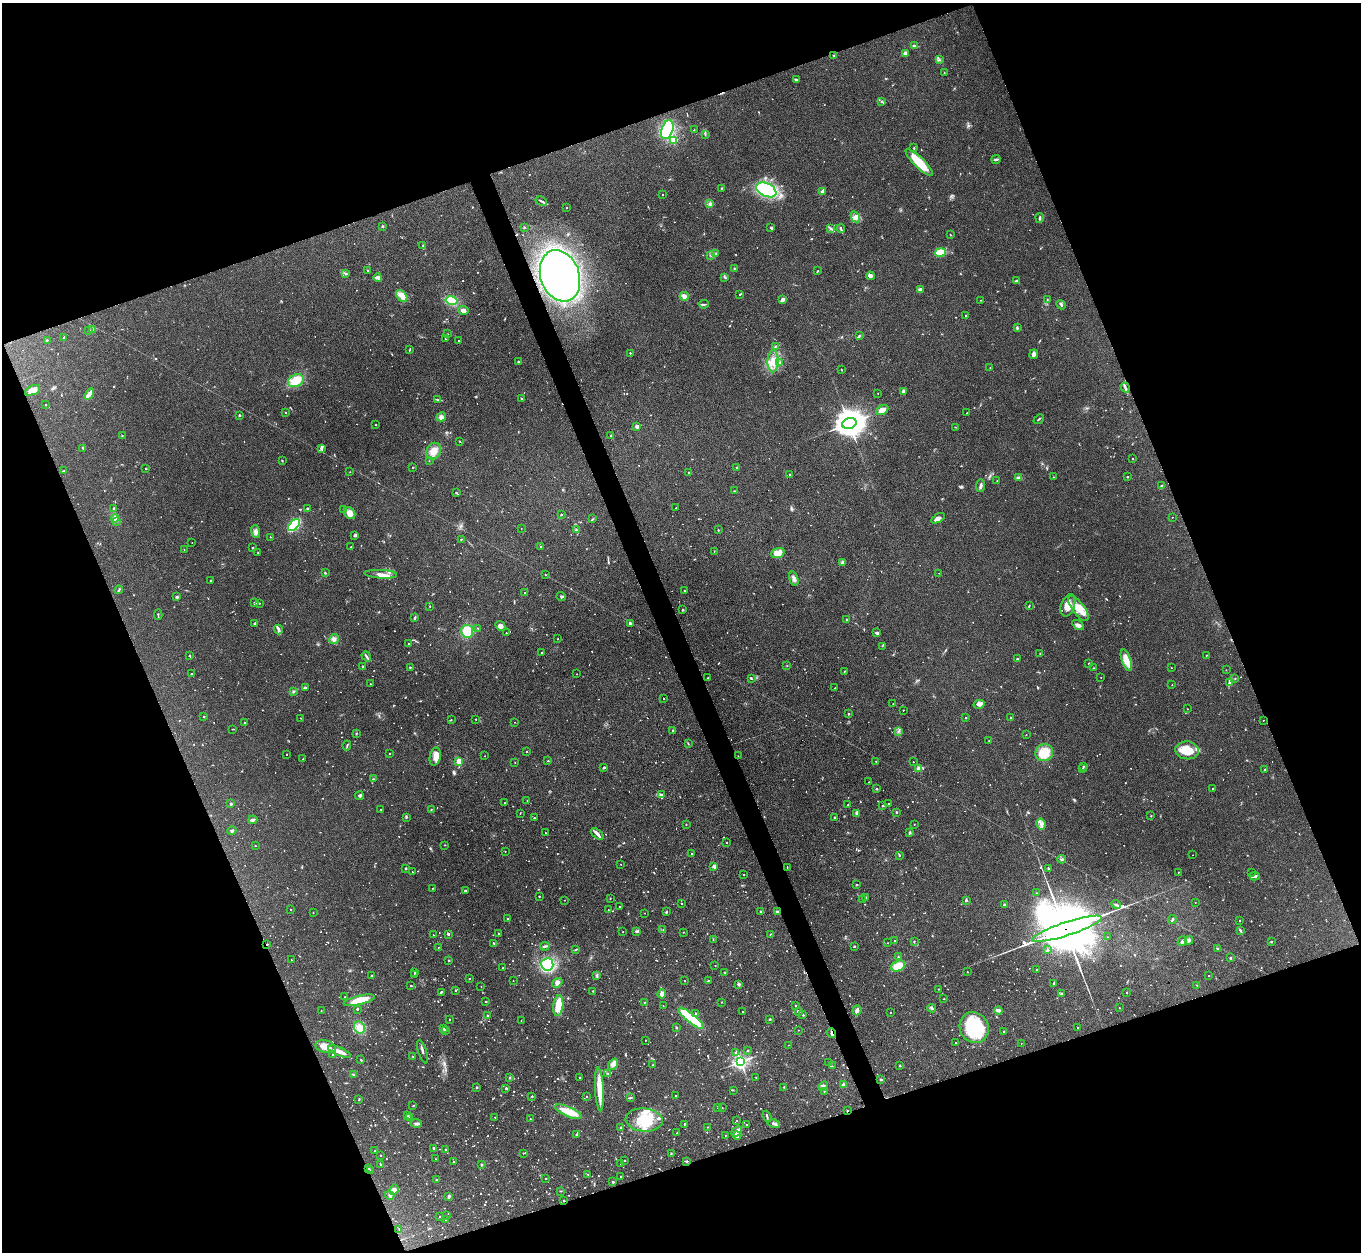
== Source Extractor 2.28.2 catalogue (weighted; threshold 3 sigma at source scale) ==
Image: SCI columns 38-5472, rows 310-5309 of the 5509 x 5488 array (HDU 1 of 3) = the unmasked area's bounding box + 8 px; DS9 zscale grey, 4 x 4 block average (1 PNG px = mean of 4 x 4 image px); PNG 1363 x 1254 px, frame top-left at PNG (2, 3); each listed source drawn as its Kron ellipse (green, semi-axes under 4 px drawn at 4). Shown black and unused: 41% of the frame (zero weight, under 3 of 4 exposures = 5% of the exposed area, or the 3 px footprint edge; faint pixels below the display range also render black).
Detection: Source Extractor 2.28.2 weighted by HDU 2 'WHT'. Background 0.33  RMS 0.0096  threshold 0.0431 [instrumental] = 3 sigma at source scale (4.5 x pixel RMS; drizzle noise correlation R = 1.50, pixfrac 1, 0.05/0.05 arcsec/px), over >= 5 px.
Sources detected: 1523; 27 too faint to see at this stretch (4 x 4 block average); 2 inside a brighter object's white glare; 12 cosmic-ray / hot-pixel residue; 2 long thin detections or spike segments (spike, bleed or trail) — neither listed nor drawn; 25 coinciding with a brighter row at this scale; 34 inside a brighter listed object's ellipse — not listed separately; of the other 1421, all 500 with FLUX_AUTO >= 2.7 (the completeness limit of this list) listed and drawn (921 fainter detections not listed), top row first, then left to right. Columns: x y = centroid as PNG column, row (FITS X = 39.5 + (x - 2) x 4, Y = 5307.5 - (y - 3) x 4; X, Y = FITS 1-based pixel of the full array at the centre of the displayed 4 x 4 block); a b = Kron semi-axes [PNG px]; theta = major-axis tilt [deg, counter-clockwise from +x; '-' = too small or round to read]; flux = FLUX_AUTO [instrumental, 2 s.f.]
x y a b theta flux
915 46 3 2 - 5.6
905 53 2 2 - 28
834 55 2 2 - 5.6
939 59 3 2 - 4.4
944 73 2 2 - 3.5
796 80 4 2 - 10
881 102 4 2 - 5.7
667 130 10 5 70 360
694 130 3 2 - 3.9
705 134 2 2 - 2.8
674 140 2 2 - 300
914 148 2 2 - 4.9
996 159 4 2 - 13
919 162 18 5 -45 160
722 188 2 2 - 3.8
766 190 11 6 -26 440
822 191 3 2 - 19
662 194 2 2 - 4
541 201 6 2 -29 11
710 204 3 2 - 7.4
566 207 2 2 - 5.3
855 217 6 4 -59 22
1040 218 4 2 - 10
382 226 2 2 - 28
524 227 2 2 - 3.3
771 228 4 2 - 5.7
831 229 2 2 - 4.2
841 229 4 2 - 6.7
950 235 2 2 - 3.4
423 246 4 2 - 6.7
940 252 5 4 - 110
716 254 3 2 - 3.4
710 255 3 2 - 3.5
734 268 2 2 - 4.5
368 270 2 2 - 7.9
818 270 3 2 - 3.8
346 274 3 2 - 6.4
560 276 26 19 -71 4300
870 276 4 3 - 17
725 277 4 2 - 5.6
378 278 4 4 - 16
1017 280 3 2 - 4.7
920 289 3 3 - 13
740 294 3 2 - 3.8
402 296 7 4 -50 36
684 296 4 3 - 32
782 300 4 2 - 28
981 300 2 2 - 3.8
1047 300 3 2 - 4
452 301 6 4 -12 170
704 304 5 2 - 7.8
1061 305 5 2 - 8.9
463 310 5 4 - 23
966 315 2 2 - 5.2
1017 328 3 2 - 7
92 329 2 2 - 100
89 330 2 2 - 8.3
447 334 2 2 - 2.8
859 336 2 2 - 4.3
64 338 3 2 - 3.6
445 339 2 2 - 3.9
47 340 2 2 - 3.1
459 341 2 2 - 3.4
775 347 2 2 - 4.7
409 350 4 2 - 3.9
630 353 2 2 - 8
1034 354 5 3 - 19
773 361 11 5 89 58
518 362 3 2 - 5
780 362 2 2 - 2.8
990 368 2 2 - 2.8
841 370 2 2 - 2.8
296 381 8 6 28 120
1125 387 5 2 - 12
32 390 8 4 24 45
903 391 3 2 - 18
878 393 2 2 - 4.5
89 394 6 2 55 44
522 399 3 2 - 4.5
437 400 2 2 - 2.7
46 405 2 2 - 4.9
882 410 6 4 30 48
285 412 2 2 - 3.9
967 413 2 2 - 4.2
239 415 2 2 - 10
441 417 5 3 - 15
1039 419 5 2 - 7.4
849 423 7 5 17 12000
376 425 2 2 - 3.1
637 426 2 2 - 82
955 427 2 2 - 2.8
122 435 2 2 - 3.2
611 435 3 2 - 4.7
459 441 2 2 - 3.8
83 448 4 2 - 7.2
322 448 3 3 - 11
433 451 9 7 58 47
1133 459 2 2 - 8.4
282 461 2 2 - 5.3
429 461 2 2 - 3.5
413 467 2 2 - 4.1
737 467 2 2 - 22
146 469 2 2 - 14
63 471 3 2 - 4.3
350 472 2 2 - 3.7
688 472 2 2 - 7.3
789 474 2 2 - 12
1019 477 4 2 - 8.2
1053 477 2 2 - 4.5
1127 477 2 2 - 15
997 481 2 2 - 3.8
981 486 6 3 84 15
1162 486 3 2 - 8.9
735 491 4 2 - 5.3
456 493 2 2 - 6.1
114 508 2 2 - 19
676 508 2 2 - 4.7
308 509 2 2 - 9.8
343 509 2 2 - 3.5
350 513 6 5 - 43
561 515 2 2 - 14
1172 517 2 2 - 3.1
115 518 4 3 - 26
938 518 7 3 31 16
592 519 4 2 - 4.4
117 521 2 2 - 3.6
294 525 7 4 47 310
521 528 2 2 - 2.8
576 530 3 2 - 4.9
718 530 3 2 - 3.9
256 532 7 4 -74 20
355 535 4 3 - 10
270 537 2 2 - 2.8
461 539 2 2 - 3.7
192 543 2 2 - 2.7
541 546 2 2 - 6.3
252 547 2 2 - 2.9
351 547 2 2 - 10
184 550 2 2 - 2.9
714 552 3 2 - 3
258 553 3 2 - 4.2
778 553 7 5 18 77
842 562 3 2 - 5.6
325 573 2 2 - 4.5
939 573 2 2 - 3.1
381 574 16 3 -3 38
545 575 2 2 - 4.4
794 579 7 3 -75 18
210 581 2 2 - 4
119 590 4 2 - 7.1
684 590 2 2 - 7.3
524 593 2 2 - 3.8
561 596 4 2 - 7.3
177 597 2 2 - 8.9
255 603 2 2 - 9.5
259 603 2 2 - 7.4
1029 605 2 2 - 2.7
1068 605 12 6 71 73
430 606 2 2 - 8.1
1078 608 15 6 -54 77
683 610 2 2 - 4.2
158 615 5 2 - 4.4
415 618 4 2 - 8.8
847 620 2 2 - 3.9
254 623 3 2 - 9.9
630 623 3 3 - 7.8
1078 625 6 3 -31 21
500 626 5 4 - 21
477 628 2 2 - 2.8
278 629 5 3 - 14
467 631 6 6 - 96
506 633 2 2 - 3.6
876 633 4 3 - 7.9
334 639 5 2 - 12
558 639 2 2 - 3.7
409 643 2 2 - 4.8
882 646 2 2 - 2.9
542 652 2 2 - 4.6
1040 654 2 2 - 3.4
1206 655 2 2 - 4.3
190 656 2 2 - 5
366 656 5 2 - 11
1017 659 2 2 - 16
1126 660 11 4 -71 64
1089 663 2 2 - 11
363 666 2 2 - 13
787 666 2 2 - 2.7
410 667 2 2 - 12
1094 668 3 2 - 3.9
1171 668 2 2 - 4.3
1226 670 2 2 - 2.8
845 671 2 2 - 2.8
192 674 2 2 - 4
577 674 2 2 - 2.9
1101 677 2 2 - 3
708 678 2 2 - 6
1235 678 2 2 - 3.8
751 679 3 2 - 3.9
1229 683 3 2 - 2.7
370 684 2 2 - 5
1172 685 2 2 - 3.4
305 687 2 2 - 4.2
835 688 2 2 - 3.9
294 691 4 2 - 6
663 699 2 2 - 6
893 704 2 2 - 3.4
979 704 5 3 - 22
1187 709 2 2 - 3.7
903 710 2 2 - 4.3
848 714 2 2 - 12
204 717 2 2 - 5.7
301 718 2 2 - 3.2
966 718 2 2 - 14
1011 718 2 2 - 9.3
476 719 2 2 - 6.2
451 720 3 2 - 3.5
1263 720 2 2 - 3.5
515 722 2 2 - 2.8
245 723 2 2 - 9.7
233 729 3 2 - 3.4
673 730 2 2 - 12
899 731 2 2 - 3.5
356 734 2 2 - 4.3
1026 735 2 2 - 4.8
989 741 2 2 - 3.4
688 743 3 2 - 3.1
347 745 5 2 - 6.3
1187 750 12 9 -7 120
526 751 2 2 - 5.6
390 753 2 2 - 5.1
1044 753 9 8 - 110
286 754 2 2 - 5
485 756 2 2 - 4.7
738 756 2 2 - 3.3
435 757 9 5 78 43
303 759 3 2 - 2.9
459 761 2 2 - 170
548 761 2 2 - 6.9
876 761 2 2 - 4.4
515 762 2 2 - 4.4
913 762 2 2 - 3.7
1083 766 2 2 - 13
604 768 3 2 - 8.4
1083 768 2 2 - 2.8
919 769 2 2 - 140
1265 769 2 2 - 3.7
373 779 2 2 - 3.6
869 782 2 2 - 3.2
876 789 2 2 - 5
1213 789 2 2 - 4.3
661 795 4 3 - 12
359 796 4 3 - 8.8
527 801 2 2 - 2.7
505 803 2 2 - 3.8
231 804 2 2 - 22
888 804 2 2 - 8.2
848 805 2 2 - 8.9
883 805 2 2 - 15
381 809 2 2 - 3.3
431 810 2 2 - 7.5
896 812 2 2 - 18
520 813 2 2 - 2.8
857 813 4 3 - 17
1151 816 2 2 - 2.9
406 817 4 2 - 5.2
835 817 2 2 - 7.1
534 818 2 2 - 13
253 820 4 2 - 18
686 824 2 2 - 3.1
914 824 2 2 - 2.9
1041 824 5 4 - 24
232 831 4 2 - 8.4
910 832 2 2 - 6.7
545 833 2 2 - 4
597 834 7 3 -41 19
726 843 2 2 - 4.2
445 845 2 2 - 3.3
255 846 2 2 - 9.4
505 851 2 2 - 3.3
692 853 2 2 - 3.6
900 855 3 2 - 2.7
1193 855 2 2 - 2.9
1062 859 4 2 - 7.1
621 864 2 2 - 3.4
714 866 2 2 - 55
787 867 2 2 - 3.4
406 868 2 2 - 17
1048 868 2 2 - 6.6
412 872 2 2 - 2.9
1178 872 2 2 - 4.9
1251 873 2 2 - 4
743 875 2 2 - 6.1
1255 876 5 2 - 11
856 885 2 2 - 5.4
433 888 2 2 - 3.5
465 890 2 2 - 6.9
1036 893 2 2 - 3.1
539 896 2 2 - 7.6
866 897 2 2 - 6.6
610 898 2 2 - 7.4
565 900 2 2 - 2.8
862 900 2 2 - 3.1
966 900 2 2 - 18
1195 902 2 2 - 3.1
682 903 2 2 - 6.5
1005 904 2 2 - 3.5
1116 904 5 2 - 9.3
620 906 2 2 - 4.5
291 910 2 2 - 2.8
608 910 2 2 - 3.5
760 911 2 2 - 15
666 912 3 2 - 6.8
777 912 3 3 - 6.7
313 913 2 2 - 2.8
645 913 2 2 - 3.6
508 919 2 2 - 11
1172 919 4 2 - 8.6
1239 921 2 2 - 5.4
1067 929 36 6 18 110000
663 930 2 2 - 3.3
1240 930 4 2 - 7.3
636 931 3 3 - 6.8
623 932 2 2 - 5.5
683 932 2 2 - 3.1
448 934 2 2 - 30
499 934 2 2 - 7
770 934 3 2 - 6.4
433 935 2 2 - 3.6
1108 937 2 2 - 3.1
713 939 3 2 - 3.1
1189 940 4 3 - 12
894 941 2 2 - 3.1
914 941 2 2 - 3.2
1182 941 5 3 - 12
1271 942 2 2 - 5.2
493 943 4 2 - 4.2
888 943 2 2 - 2.7
267 944 2 2 - 7.8
545 946 5 2 - 9.2
854 946 2 2 - 13
438 947 2 2 - 2.8
1217 948 3 2 - 3.6
575 950 3 2 - 3
1047 950 3 2 - 4.6
898 957 2 2 - 3.8
1230 958 2 2 - 14
291 960 2 2 - 2.8
449 960 2 2 - 9.2
547 964 6 6 - 260
715 965 2 2 - 4.7
898 966 7 5 23 70
503 968 2 2 - 7.1
1036 970 2 2 - 2.9
724 972 2 2 - 9.2
967 972 2 2 - 4.8
414 973 2 2 - 2.8
414 975 2 2 - 6.2
597 975 3 2 - 4.8
372 976 2 2 - 7.2
1208 976 2 2 - 2.9
470 978 2 2 - 3
513 981 2 2 - 3.1
684 981 2 2 - 3.6
708 981 2 2 - 5.9
557 983 6 4 38 19
1054 983 3 2 - 8
738 984 2 2 - 45
1197 985 2 2 - 3.5
411 986 2 2 - 5.2
481 986 2 2 - 2.8
938 989 2 2 - 6.4
455 990 2 2 - 12
593 991 2 2 - 6.4
441 992 3 2 - 8.6
1126 992 2 2 - 3
662 994 4 3 - 27
1061 994 3 2 - 6.2
345 997 2 2 - 3.3
944 999 2 2 - 5.5
359 1000 16 4 13 110
486 1001 3 2 - 5
644 1002 2 2 - 2.8
722 1002 2 2 - 4.5
558 1006 10 5 84 130
663 1006 2 2 - 3.9
795 1006 2 2 - 7.1
932 1008 4 2 - 11
1119 1008 2 2 - 5.1
357 1009 2 2 - 6.8
857 1010 5 3 - 27
998 1010 4 2 - 30
321 1011 2 2 - 2.7
742 1011 2 2 - 3
798 1011 3 2 - 11
890 1012 2 2 - 3.5
696 1013 3 2 - 2.8
803 1015 2 2 - 7.4
488 1016 2 2 - 5.1
691 1018 15 4 -39 310
770 1019 2 2 - 14
449 1020 2 2 - 6.2
521 1021 2 2 - 3
359 1027 6 5 - 46
974 1027 16 14 -61 420
676 1028 2 2 - 16
1078 1028 2 2 - 3
444 1029 3 2 - 5.6
446 1030 3 2 - 3.8
798 1030 2 2 - 2.9
1004 1032 2 2 - 13
832 1033 5 2 - 13
645 1040 2 2 - 4.2
956 1043 2 2 - 4.3
1021 1043 2 2 - 2.9
788 1045 2 2 - 2.8
326 1047 10 6 -13 69
748 1050 2 2 - 3.6
339 1052 12 3 -23 37
423 1052 12 2 -72 15
736 1052 4 2 - 5.6
333 1054 2 2 - 8.4
413 1057 2 2 - 4.3
361 1060 2 2 - 3.9
740 1062 3 2 - 1700
828 1063 2 2 - 3.6
613 1064 6 4 52 29
653 1065 2 2 - 3.8
832 1066 2 2 - 3
900 1066 2 2 - 6.5
608 1073 2 2 - 3.4
353 1074 3 2 - 6
579 1077 2 2 - 5
509 1078 2 2 - 14
756 1078 2 2 - 2.9
881 1079 3 2 - 5.3
843 1085 3 2 - 14
823 1086 5 4 - 16
477 1087 2 2 - 15
784 1087 2 2 - 5.5
506 1088 3 2 - 5.7
599 1089 22 4 -87 110
733 1090 2 2 - 3.6
824 1091 2 2 - 3.2
532 1096 2 2 - 12
586 1096 2 2 - 3.2
676 1096 2 2 - 3
630 1098 3 2 - 4.7
359 1099 3 2 - 4.8
413 1105 2 2 - 3.4
717 1107 2 2 - 2.8
722 1108 2 2 - 3.4
847 1111 2 2 - 9.9
568 1112 15 5 -22 110
408 1115 2 2 - 10
767 1116 6 2 -69 7.3
495 1117 2 2 - 3.8
410 1118 2 2 - 29
530 1119 2 2 - 2.7
644 1120 18 11 -5 210
737 1121 2 2 - 3
416 1123 6 3 -8 12
684 1124 2 2 - 9.8
746 1124 2 2 - 3.6
774 1124 6 3 -14 16
708 1127 2 2 - 3.8
621 1128 2 2 - 20
737 1132 6 3 42 46
677 1133 2 2 - 5.6
576 1135 2 2 - 6.3
725 1135 2 2 - 3.5
737 1136 4 2 - 16
433 1148 2 2 - 13
446 1150 2 2 - 16
375 1151 2 2 - 4
523 1153 2 2 - 3.3
671 1153 2 2 - 6.5
380 1155 2 2 - 6.6
435 1159 2 2 - 4.4
625 1160 2 2 - 5.8
453 1161 2 2 - 3.1
687 1161 2 2 - 16
621 1163 2 2 - 11
381 1165 4 2 - 6.1
481 1165 2 2 - 18
369 1168 2 2 - 6
371 1170 2 2 - 4.7
588 1174 2 2 - 3
621 1177 2 2 - 9.6
546 1179 2 2 - 3.3
436 1180 2 2 - 10
613 1182 2 2 - 19
394 1190 5 4 - 16
561 1191 3 2 - 3.1
390 1195 5 3 - 11
449 1196 3 2 - 14
564 1201 2 2 - 5.1
439 1216 2 2 - 3.3
446 1216 2 2 - 3.3
446 1220 2 2 - 3.6
399 1229 2 2 - 4
Overlapping masked pixels (flux is a lower limit): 6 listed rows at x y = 560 276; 1067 929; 267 944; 832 1033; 847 1111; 564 1201
Diffuse or blended objects may show on this block-average render without a row.